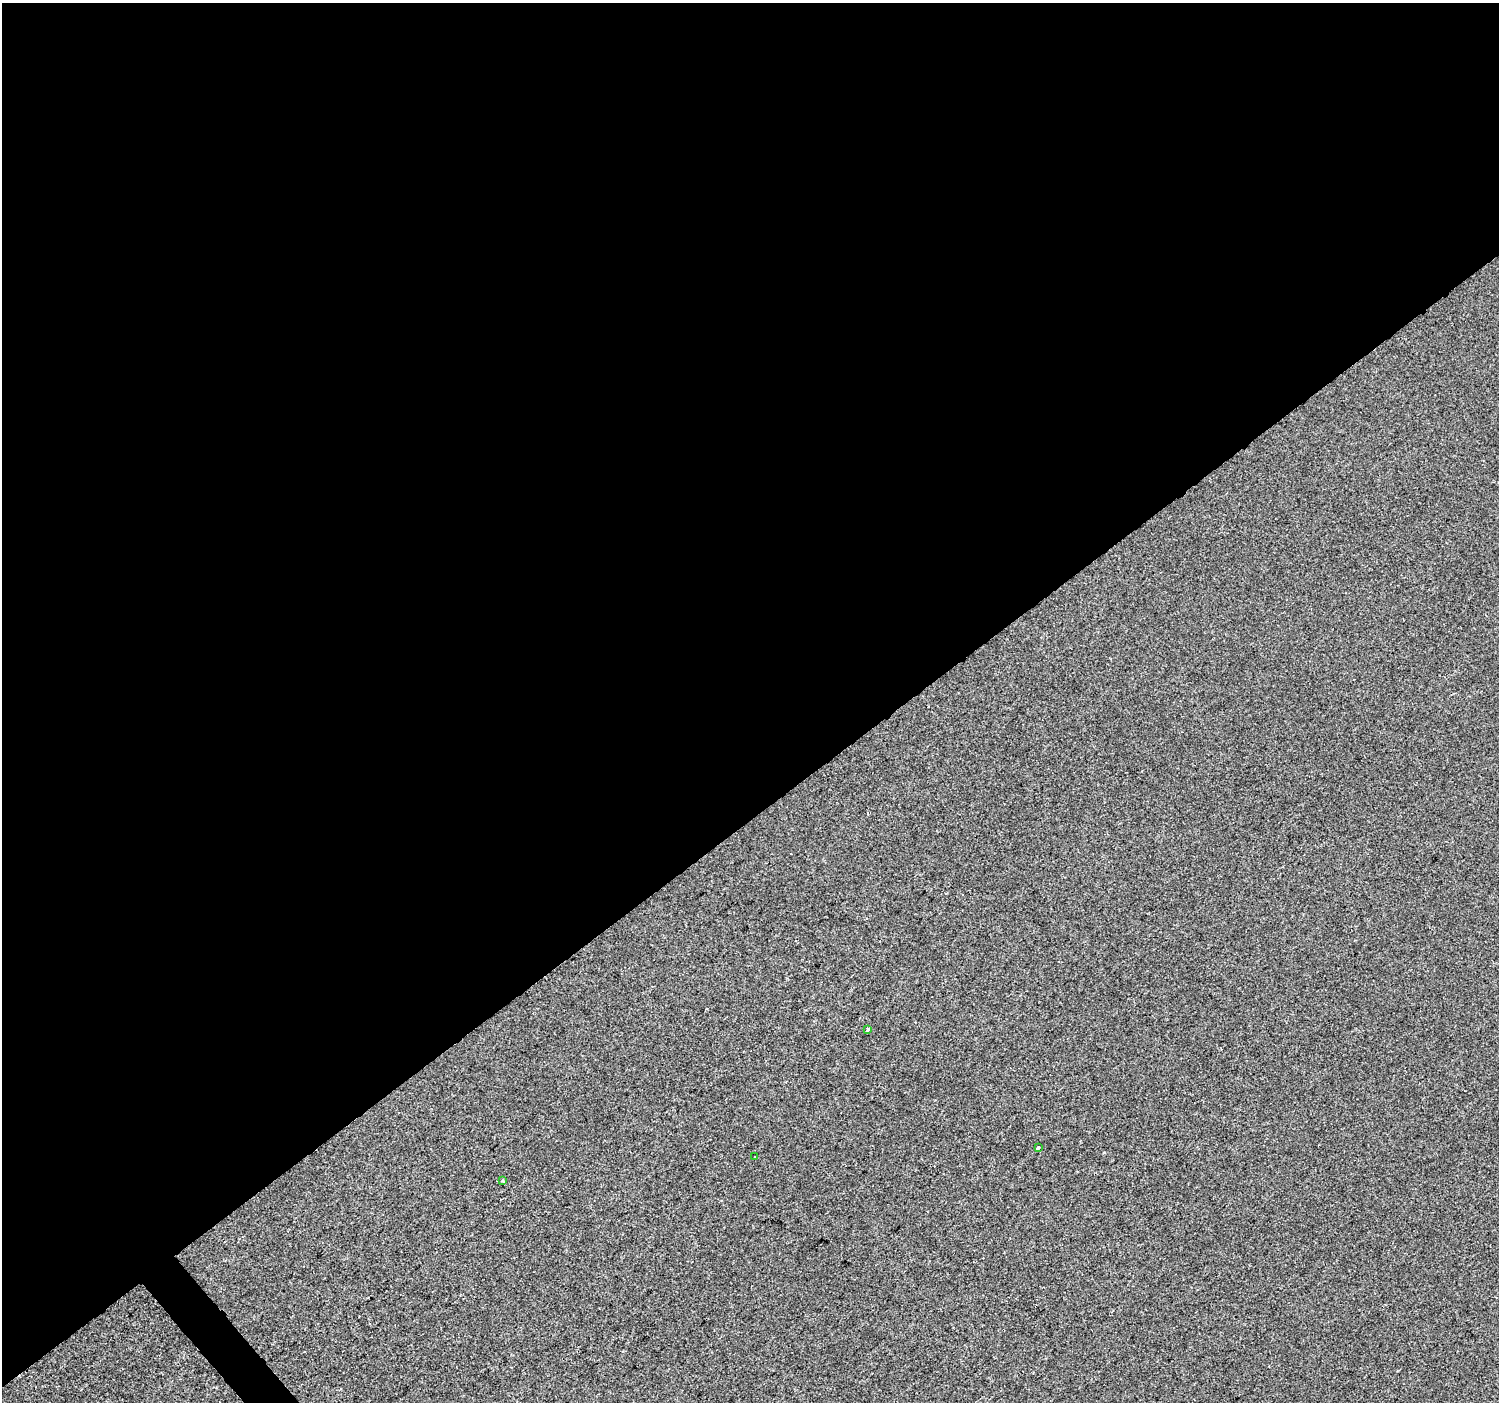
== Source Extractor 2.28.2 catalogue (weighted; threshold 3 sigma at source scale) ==
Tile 2 of 4 x 4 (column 2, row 1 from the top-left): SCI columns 1501-2997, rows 4404-5803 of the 5992 x 5941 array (HDU 1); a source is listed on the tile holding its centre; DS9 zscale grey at full resolution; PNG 1501 x 1404 px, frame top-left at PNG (2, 3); each listed source drawn as its Kron ellipse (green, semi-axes under 4 px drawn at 4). Shown black and unused: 59% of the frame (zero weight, under 2 of 3 exposures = <1% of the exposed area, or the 3 px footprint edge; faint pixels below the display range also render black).
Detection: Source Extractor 2.28.2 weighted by HDU 2 'WHT'; one run over the whole footprint, this tile lists its part. Background 3.85e-05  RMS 0.0045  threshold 0.0203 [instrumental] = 3 sigma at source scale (4.5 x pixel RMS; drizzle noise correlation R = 1.50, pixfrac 1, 0.0396/0.0396 arcsec/px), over >= 5 px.
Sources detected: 4; all 4 listed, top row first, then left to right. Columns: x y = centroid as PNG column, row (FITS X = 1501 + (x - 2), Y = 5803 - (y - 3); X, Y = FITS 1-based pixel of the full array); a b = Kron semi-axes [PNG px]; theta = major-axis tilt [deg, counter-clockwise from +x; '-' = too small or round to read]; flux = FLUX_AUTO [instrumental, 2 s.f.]
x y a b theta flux
868 1029 4 3 - 0.76
1038 1147 3 3 - 2.1
755 1157 2 2 - 0.46
502 1181 3 3 - 0.61